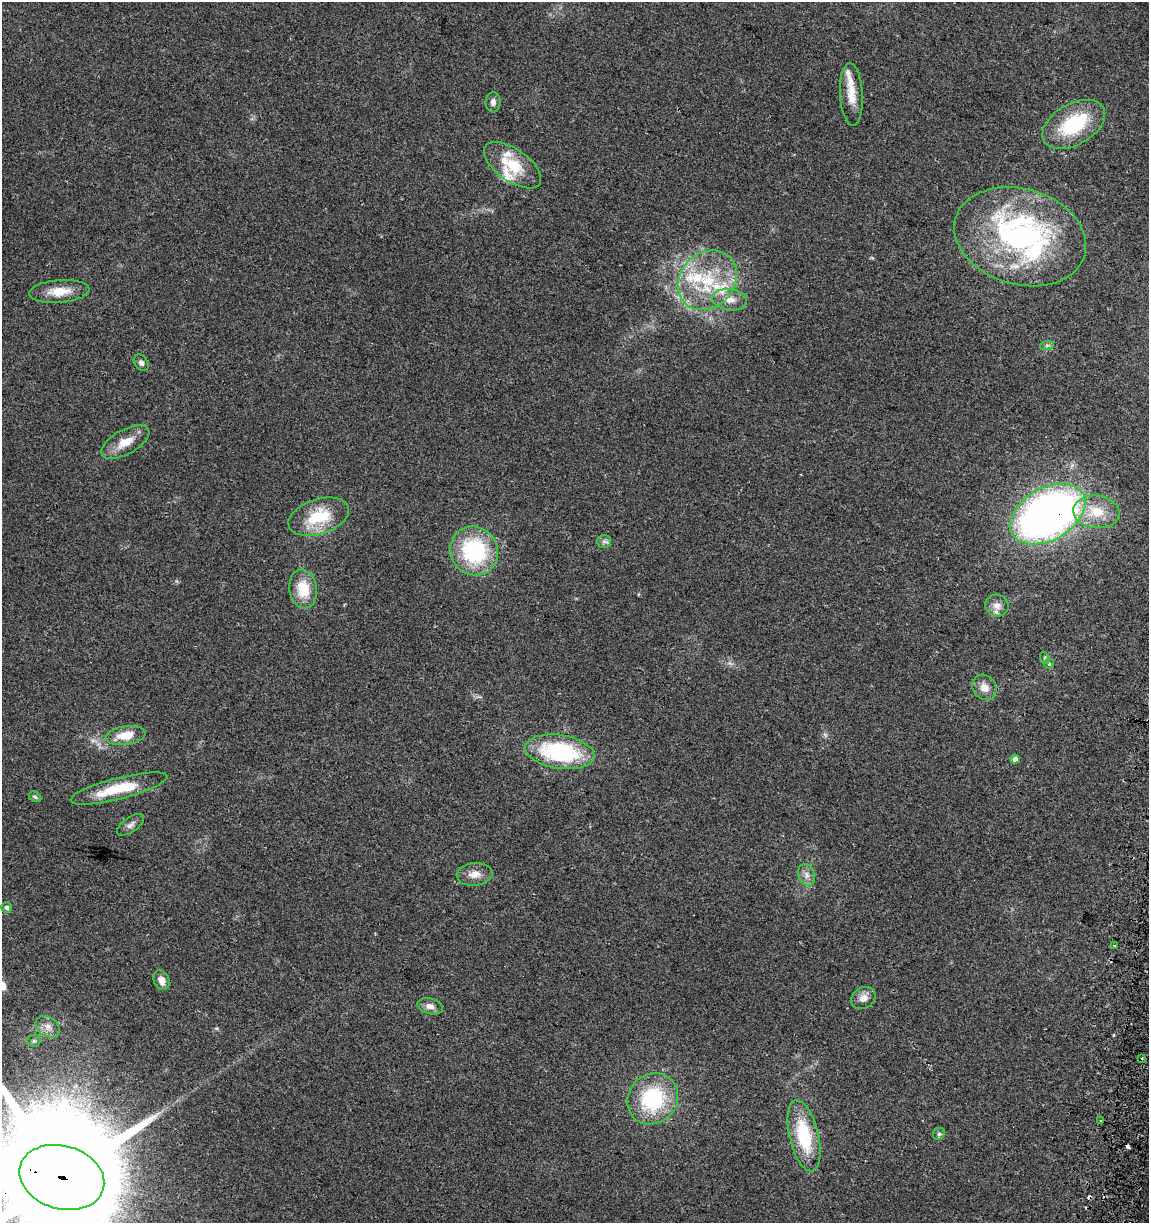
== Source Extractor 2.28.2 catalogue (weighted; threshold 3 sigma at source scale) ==
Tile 6 of 4 x 4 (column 2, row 2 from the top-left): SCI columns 1464-2610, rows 2448-3668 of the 5161 x 4904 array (HDU 1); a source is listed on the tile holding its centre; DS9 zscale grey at full resolution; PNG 1151 x 1225 px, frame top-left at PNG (2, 2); each listed source drawn as its Kron ellipse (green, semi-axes under 4 px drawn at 4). Shown black and unused: <1% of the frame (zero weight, under 2 of 3 exposures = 2% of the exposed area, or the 3 px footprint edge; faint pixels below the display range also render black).
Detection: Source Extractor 2.28.2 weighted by HDU 2 'WHT'; one run over the whole footprint, this tile lists its part. Background 0.11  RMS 0.01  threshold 0.047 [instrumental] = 3 sigma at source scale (4.5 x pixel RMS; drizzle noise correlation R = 1.50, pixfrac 1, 0.0396/0.0396 arcsec/px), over >= 5 px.
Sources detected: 56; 3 cosmic-ray / hot-pixel residue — neither listed nor drawn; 11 inside a brighter listed object's ellipse — not listed separately; the other 42 listed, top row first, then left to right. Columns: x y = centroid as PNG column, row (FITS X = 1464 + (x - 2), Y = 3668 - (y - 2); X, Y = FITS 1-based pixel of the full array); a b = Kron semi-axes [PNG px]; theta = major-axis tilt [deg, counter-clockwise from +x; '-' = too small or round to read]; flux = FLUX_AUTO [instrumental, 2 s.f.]
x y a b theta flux
851 94 31 11 -87 18
493 102 10 7 86 4.4
1074 124 34 20 30 66
513 165 33 16 -35 39
1020 237 67 48 -16 270
707 280 32 27 47 66
59 291 30 11 5 20
730 300 17 10 -6 12
1047 346 7 4 2 2.1
141 363 9 6 -54 3.4
125 442 26 12 29 18
1096 512 23 16 -7 31
1048 514 41 26 30 650
319 517 31 17 18 47
604 541 7 6 - 2.9
474 551 25 23 -55 100
303 589 19 13 -81 30
997 606 12 10 -22 8.3
1045 658 6 4 -72 1.3
1049 664 5 4 - 1.4
984 687 13 11 -54 11
126 735 20 9 8 21
560 752 35 17 -9 120
1015 759 5 4 - 6.8
119 788 50 10 14 44
35 797 7 4 -29 2
130 825 16 7 34 5.1
475 874 18 11 6 11
807 875 11 8 -70 6
7 908 5 5 - 2.9
1114 945 3 2 - 1.1
161 980 10 7 -66 9
863 998 13 10 33 9
430 1006 13 8 -13 7.3
48 1027 13 9 -34 8
34 1041 6 6 - 1.9
1142 1058 2 2 - 1.2
653 1099 27 24 48 90
1101 1121 4 2 - 1
939 1134 6 5 - 2
804 1136 36 14 -77 65
62 1177 43 31 -17 39000
Overlapping masked pixels (flux is a lower limit): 2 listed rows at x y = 1048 514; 62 1177
Isophote crosses this tile's border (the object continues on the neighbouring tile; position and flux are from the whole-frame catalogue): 1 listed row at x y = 62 1177